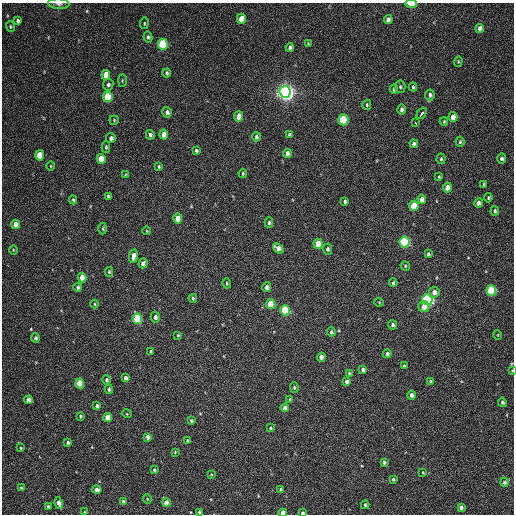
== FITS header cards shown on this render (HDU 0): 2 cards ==
NAXIS1  =                  512 / Axis length
NAXIS2  =                  512 / Axis length

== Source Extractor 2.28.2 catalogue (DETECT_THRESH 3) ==
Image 512 x 512 px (HDU 0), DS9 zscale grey, 1 PNG px = 1 image px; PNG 516 x 516 px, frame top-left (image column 1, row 512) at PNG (2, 3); each listed source drawn as its Kron ellipse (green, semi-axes under 4 px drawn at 4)
Background 62.5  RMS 7.9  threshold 23.7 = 3 sigma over >= 5 px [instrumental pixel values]
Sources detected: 148; all 148 listed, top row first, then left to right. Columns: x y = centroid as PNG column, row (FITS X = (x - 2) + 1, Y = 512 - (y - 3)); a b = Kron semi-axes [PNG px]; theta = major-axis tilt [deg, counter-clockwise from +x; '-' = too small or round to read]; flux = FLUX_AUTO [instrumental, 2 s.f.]
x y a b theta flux
59 4 10 5 -3 1600
411 4 6 3 -3 6300
241 19 5 4 - 10000
388 20 4 4 - 2200
18 21 4 3 - 1100
144 23 6 3 82 520
11 27 5 4 - 570
480 28 4 4 - 2900
148 37 5 4 - 870
163 44 5 5 - 49000
308 44 3 3 - 470
290 47 4 3 - 1200
458 61 5 4 - 520
167 73 4 4 - 970
106 75 5 4 - 9100
122 80 6 3 90 510
108 85 6 5 - 1200
400 87 6 5 - 940
413 87 4 3 - 660
394 89 4 4 - 1600
285 92 6 5 - 380000
430 95 5 5 - 1600
108 97 5 4 - 32000
367 105 5 4 - 610
402 110 5 4 - 1600
167 112 5 4 - 1500
422 113 6 3 56 27000
239 116 5 4 - 5200
453 117 5 4 - 4600
114 120 4 4 - 640
343 120 5 5 - 30000
444 121 4 4 - 580
416 123 3 3 - 5300
164 134 5 4 - 5200
150 135 5 4 - 1100
289 135 4 4 - 840
256 137 4 4 - 1100
111 138 5 4 - 1600
460 142 5 4 - 780
414 144 4 4 - 1200
106 147 5 4 - 750
196 151 3 3 - 850
287 153 4 4 - 2400
40 155 5 4 - 16000
501 158 5 4 - 1300
101 159 5 4 - 9800
441 159 5 4 - 810
51 166 4 3 - 370
159 167 4 3 - 540
243 173 4 3 - 570
125 175 3 3 - 510
439 177 4 4 - 490
484 184 4 3 - 540
447 187 5 4 - 5600
108 196 4 3 - 900
488 198 5 3 - 700
422 199 4 4 - 3600
73 200 4 3 - 710
345 202 4 3 - 790
478 203 5 4 - 1900
414 206 5 4 - 18000
495 211 4 3 - 960
178 219 5 4 - 8500
269 223 5 3 - 940
16 224 5 4 - 6400
103 229 6 3 90 520
147 231 4 3 - 390
405 242 5 5 - 80000
318 244 5 4 - 10000
278 248 6 4 -41 3700
327 249 5 4 - 1200
13 250 4 3 - 420
428 254 3 3 - 890
133 256 7 4 82 3100
143 263 5 4 - 2500
405 266 5 4 - 670
109 272 5 4 - 610
82 278 4 4 - 5900
227 283 5 3 - 480
393 283 4 4 - 810
78 287 4 4 - 1300
267 287 5 4 - 1800
491 290 5 5 - 43000
434 292 5 5 - 3100
193 298 4 3 - 720
427 300 5 5 - 130000
379 302 5 3 - 410
95 304 4 3 - 460
271 304 5 4 - 18000
424 307 5 5 - 4100
285 310 5 5 - 37000
155 317 5 4 - 1500
137 319 5 4 - 41000
393 325 5 4 - 1200
331 332 4 4 - 860
178 335 3 3 - 460
498 335 5 3 - 370
35 338 5 4 - 1100
151 351 3 3 - 680
387 354 4 4 - 1200
321 357 4 4 - 2700
404 366 4 3 - 580
363 370 4 4 - 1600
512 370 3 3 - 430
349 373 3 3 - 740
125 378 4 3 - 1700
107 380 5 4 - 980
347 381 4 4 - 1600
430 381 4 3 - 510
80 384 5 4 - 16000
294 388 5 4 - 750
109 389 4 3 - 970
411 395 4 3 - 1800
290 399 4 4 - 510
29 400 4 4 - 4400
502 402 4 4 - 790
97 406 4 3 - 1100
285 408 4 4 - 3000
127 414 5 3 - 490
80 416 4 3 - 690
108 418 4 4 - 10000
191 420 3 3 - 740
270 428 3 3 - 530
148 437 4 4 - 2300
187 441 4 3 - 810
68 442 3 3 - 1100
20 448 3 3 - 600
175 452 4 3 - 490
384 462 4 4 - 1000
154 470 3 3 - 600
423 472 3 2 - 490
211 474 3 3 - 440
393 479 3 3 - 910
504 482 4 4 - 1600
21 488 3 3 - 570
281 489 4 3 - 860
97 490 4 4 - 3800
147 499 4 4 - 520
123 501 4 3 - 1000
59 503 6 3 -78 2700
166 503 4 4 - 5300
365 505 4 4 - 890
48 507 3 3 - 1100
461 507 4 3 - 2000
85 512 3 3 - 430
199 512 4 3 - 830
283 513 4 3 - 6600
302 513 4 4 - 940
At the frame edge (FLAGS 8, measured only in part): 6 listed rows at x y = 59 4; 411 4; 512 370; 199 512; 283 513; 302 513